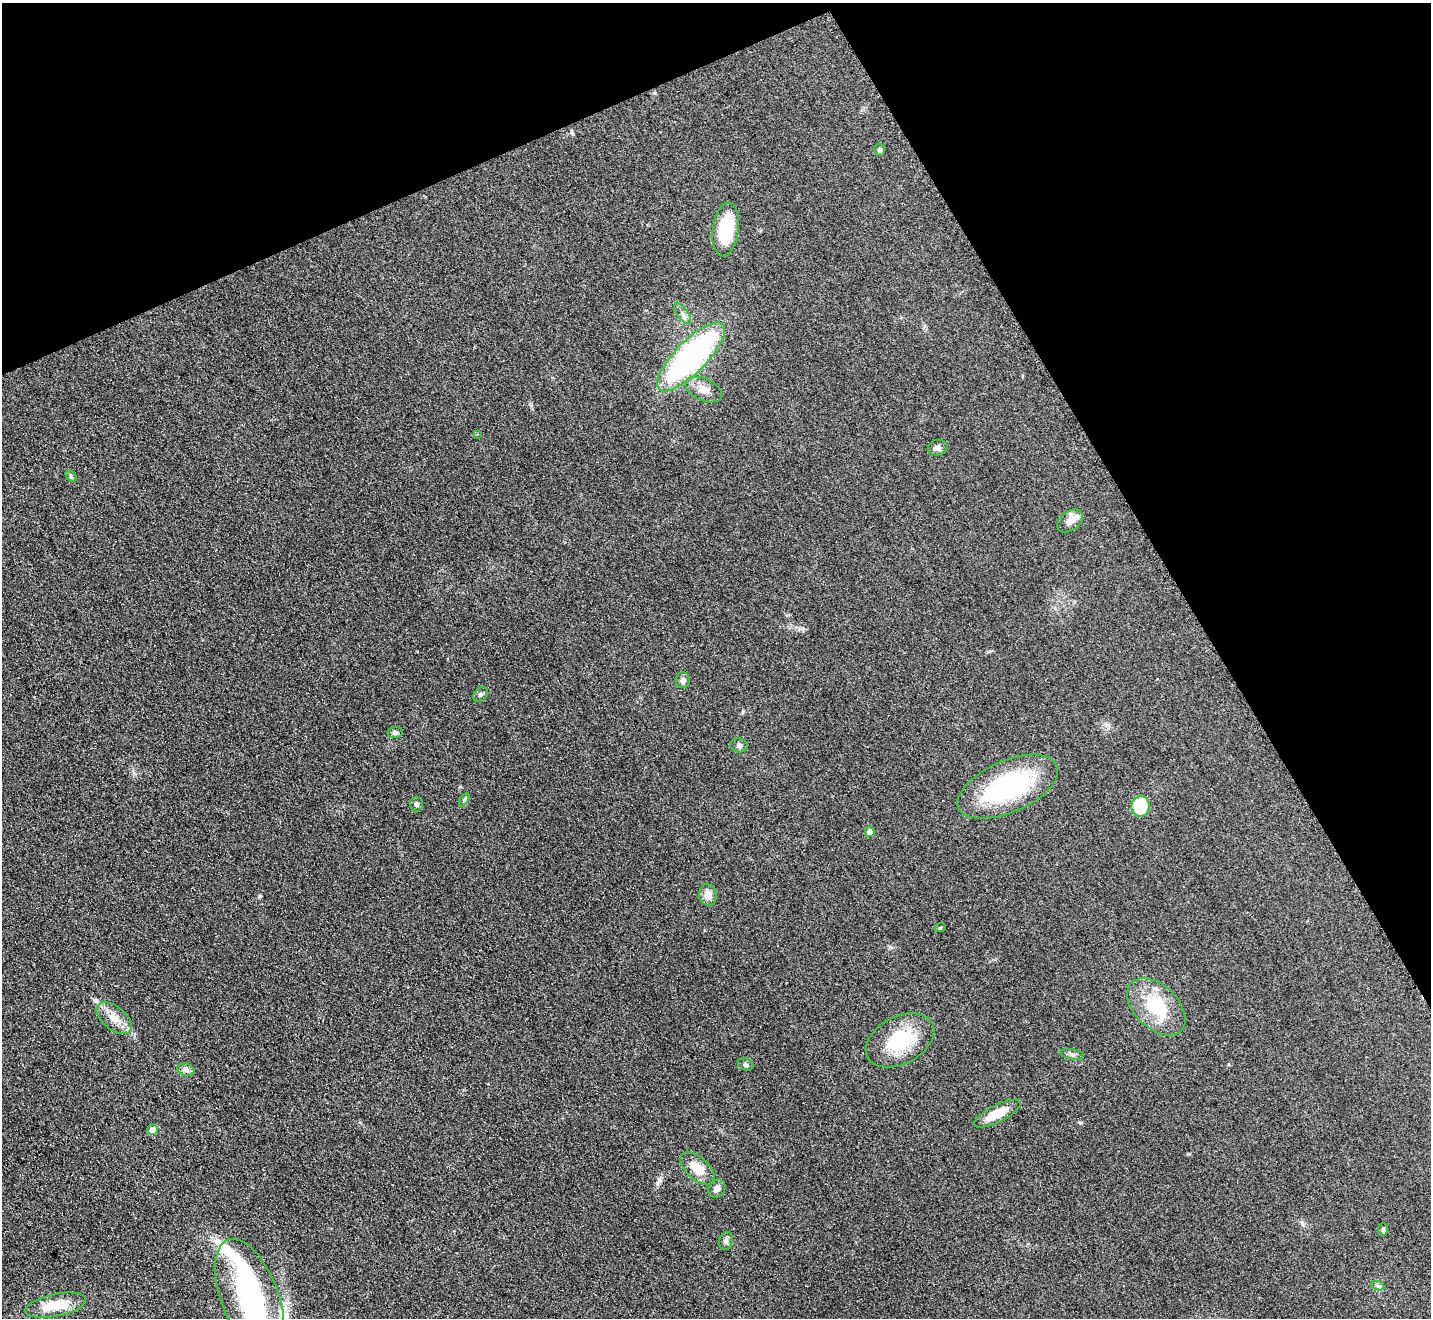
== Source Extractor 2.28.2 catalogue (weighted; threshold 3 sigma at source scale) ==
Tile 3 of 4 x 4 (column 3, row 1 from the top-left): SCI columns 2866-4294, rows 4105-5420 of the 5742 x 5716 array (HDU 1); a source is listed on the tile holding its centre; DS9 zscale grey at full resolution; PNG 1433 x 1320 px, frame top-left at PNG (2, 3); each listed source drawn as its Kron ellipse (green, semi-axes under 4 px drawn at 4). Shown black and unused: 25% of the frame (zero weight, under 2 of 3 exposures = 2% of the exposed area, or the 3 px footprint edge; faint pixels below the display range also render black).
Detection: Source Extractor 2.28.2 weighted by HDU 2 'WHT'; one run over the whole footprint, this tile lists its part. Background 0.104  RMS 0.011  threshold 0.051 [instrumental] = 3 sigma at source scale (4.5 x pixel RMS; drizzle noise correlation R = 1.50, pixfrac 1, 0.05/0.05 arcsec/px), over >= 5 px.
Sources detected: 40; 2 inside a brighter object's white glare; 1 cosmic-ray / hot-pixel residue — neither listed nor drawn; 2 inside a brighter listed object's ellipse — not listed separately; the other 35 listed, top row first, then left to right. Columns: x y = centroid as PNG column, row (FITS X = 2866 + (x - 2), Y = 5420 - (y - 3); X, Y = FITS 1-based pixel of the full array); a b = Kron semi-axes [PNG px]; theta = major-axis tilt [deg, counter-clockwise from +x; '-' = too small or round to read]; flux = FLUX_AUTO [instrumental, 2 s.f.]
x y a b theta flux
880 150 6 5 - 2.4
726 229 27 13 82 57
683 314 12 5 -54 4.6
691 357 45 16 46 260
704 390 19 11 -24 11
478 434 3 2 - 1.2
938 448 10 8 8 3.9
71 476 7 4 -46 1.7
1070 521 14 9 36 8.7
683 680 7 7 - 4.6
480 695 8 6 44 2.8
395 732 7 5 10 3.1
739 745 9 7 -11 2.8
1008 787 54 26 23 130
464 800 7 4 59 1.7
416 804 7 6 - 2.5
1140 806 10 9 - 46
870 832 5 5 - 10
708 895 10 9 - 10
940 928 6 3 19 1.2
1156 1007 34 21 -44 59
114 1018 20 11 -39 15
900 1040 36 23 28 57
1072 1054 12 5 -10 3.3
746 1064 8 6 -23 2.4
186 1070 9 6 -17 3.4
997 1114 26 8 26 21
153 1130 5 5 - 13
698 1168 21 11 -42 20
717 1188 10 8 50 5.4
1383 1229 6 5 - 1.7
726 1241 9 7 74 3.4
1378 1286 7 4 -18 2.2
250 1297 61 28 -69 170
56 1305 31 11 12 33
Unlisted compact peaks at least as high as the median listed source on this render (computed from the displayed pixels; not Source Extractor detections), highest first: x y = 96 1001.